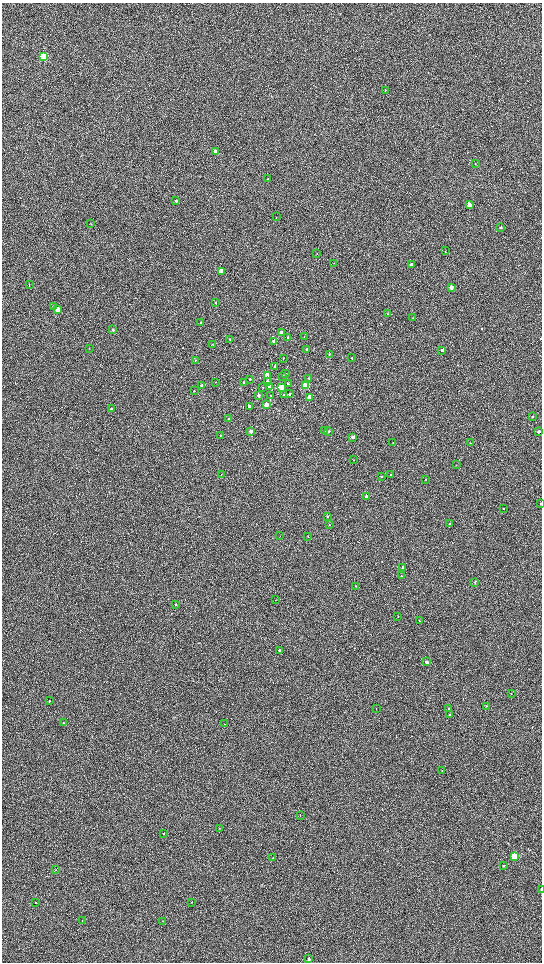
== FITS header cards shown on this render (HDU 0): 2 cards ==
NAXIS1  =                 1080 / length of data axis 1
NAXIS2  =                 1920 / length of data axis 2

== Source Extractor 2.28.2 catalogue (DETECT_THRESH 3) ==
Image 1080 x 1920 px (HDU 0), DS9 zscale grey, zoomed out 1/2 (1 PNG px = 2 x 2 image px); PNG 544 x 964 px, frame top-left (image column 1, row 1919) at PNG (2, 3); each listed source drawn as its Kron ellipse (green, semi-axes under 4 px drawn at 4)
Background 603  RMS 57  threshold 171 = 3 sigma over >= 5 px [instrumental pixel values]
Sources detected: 120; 3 cannot appear on this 1/2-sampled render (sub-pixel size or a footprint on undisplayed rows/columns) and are neither listed nor drawn; the other 117 listed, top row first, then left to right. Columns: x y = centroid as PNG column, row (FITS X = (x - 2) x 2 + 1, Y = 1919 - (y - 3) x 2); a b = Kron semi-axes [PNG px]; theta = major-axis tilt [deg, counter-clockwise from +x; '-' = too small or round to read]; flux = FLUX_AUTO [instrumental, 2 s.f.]
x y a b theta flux
44 56 3 3 - 900000
385 90 2 2 - 4600
215 152 3 2 - 85000
475 163 2 2 - 4700
268 179 3 2 - 8700
176 201 3 2 - 17000
469 205 3 2 - 200000
276 217 2 2 - 3100
91 224 3 2 - 4200
501 227 2 2 - 13000
445 251 2 2 - 4200
317 253 2 2 - 5200
334 263 2 2 - 5200
411 264 3 2 - 25000
221 271 3 3 - 220000
29 285 2 2 - 4200
451 287 3 2 - 120000
216 302 2 2 - 7900
54 307 4 3 - 9600
58 309 3 3 - 230000
387 314 2 1 - 3300
413 318 3 2 - 5100
201 322 3 2 - 8100
113 330 3 2 - 13000
281 333 3 2 - 73000
304 336 3 2 - 4000
288 337 2 2 - 11000
230 339 3 2 - 7200
273 341 3 2 - 19000
212 344 3 2 - 3600
89 348 3 2 - 4000
307 350 2 2 - 36000
442 350 2 2 - 29000
329 354 2 2 - 5900
283 358 2 2 - 7300
352 358 2 2 - 9500
195 360 3 2 - 7500
275 367 3 2 - 35000
286 374 2 2 - 14000
267 375 3 2 - 210000
283 376 3 2 - 15000
309 378 3 2 - 11000
250 379 2 2 - 12000
216 382 3 2 - 3300
243 382 2 2 - 12000
267 382 3 3 - 54000
288 384 2 2 - 12000
201 385 3 2 - 11000
305 386 3 3 - 490000
263 387 3 3 - 6700
269 387 3 2 - 26000
281 387 3 3 - 310000
194 391 2 2 - 6900
289 394 2 2 - 13000
258 395 3 2 - 38000
271 395 2 2 - 6000
284 395 2 2 - 15000
309 397 3 3 - 190000
266 404 3 3 - 150000
249 407 3 2 - 84000
111 409 2 2 - 17000
532 417 2 2 - 8400
229 418 2 2 - 11000
251 431 2 2 - 52000
325 431 2 2 - 8700
328 431 3 2 - 10000
539 431 2 2 - 41000
220 435 2 2 - 11000
353 437 2 2 - 69000
393 442 3 2 - 4000
470 443 2 2 - 5400
353 460 3 2 - 3900
456 465 2 1 - 3700
221 475 3 2 - 4500
390 475 2 2 - 7300
382 477 3 3 - 7900
426 479 2 2 - 4700
366 497 2 2 - 100000
541 504 2 2 - 9800
503 508 2 2 - 6300
328 516 2 2 - 16000
450 524 2 2 - 29000
329 525 2 2 - 5800
280 536 3 2 - 3600
308 536 2 2 - 7000
403 567 2 2 - 33000
401 576 3 2 - 6800
475 582 2 2 - 8000
355 586 2 2 - 5200
275 600 2 2 - 3800
176 604 3 2 - 13000
398 616 2 2 - 4700
419 621 3 2 - 9400
279 650 2 2 - 30000
426 662 2 2 - 51000
511 693 3 2 - 5500
49 701 2 2 - 9200
486 706 2 2 - 5500
449 708 2 2 - 5000
376 709 2 2 - 4500
450 715 3 2 - 10000
63 723 2 2 - 3900
224 724 2 2 - 6800
442 771 3 2 - 6000
300 815 3 2 - 4700
219 828 2 1 - 2800
164 834 2 2 - 4200
514 856 4 3 - 410000
273 857 3 2 - 3700
504 866 3 2 - 5800
56 870 2 2 - 4000
541 890 3 2 - 8100
35 902 2 2 - 5000
192 902 2 2 - 5100
82 920 3 2 - 3700
162 921 2 2 - 3400
309 959 3 2 - 16000
At the frame edge (FLAGS 8, measured only in part): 2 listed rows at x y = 541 504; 541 890
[3 sub-pixel or undisplayed-footprint detections neither listed nor drawn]